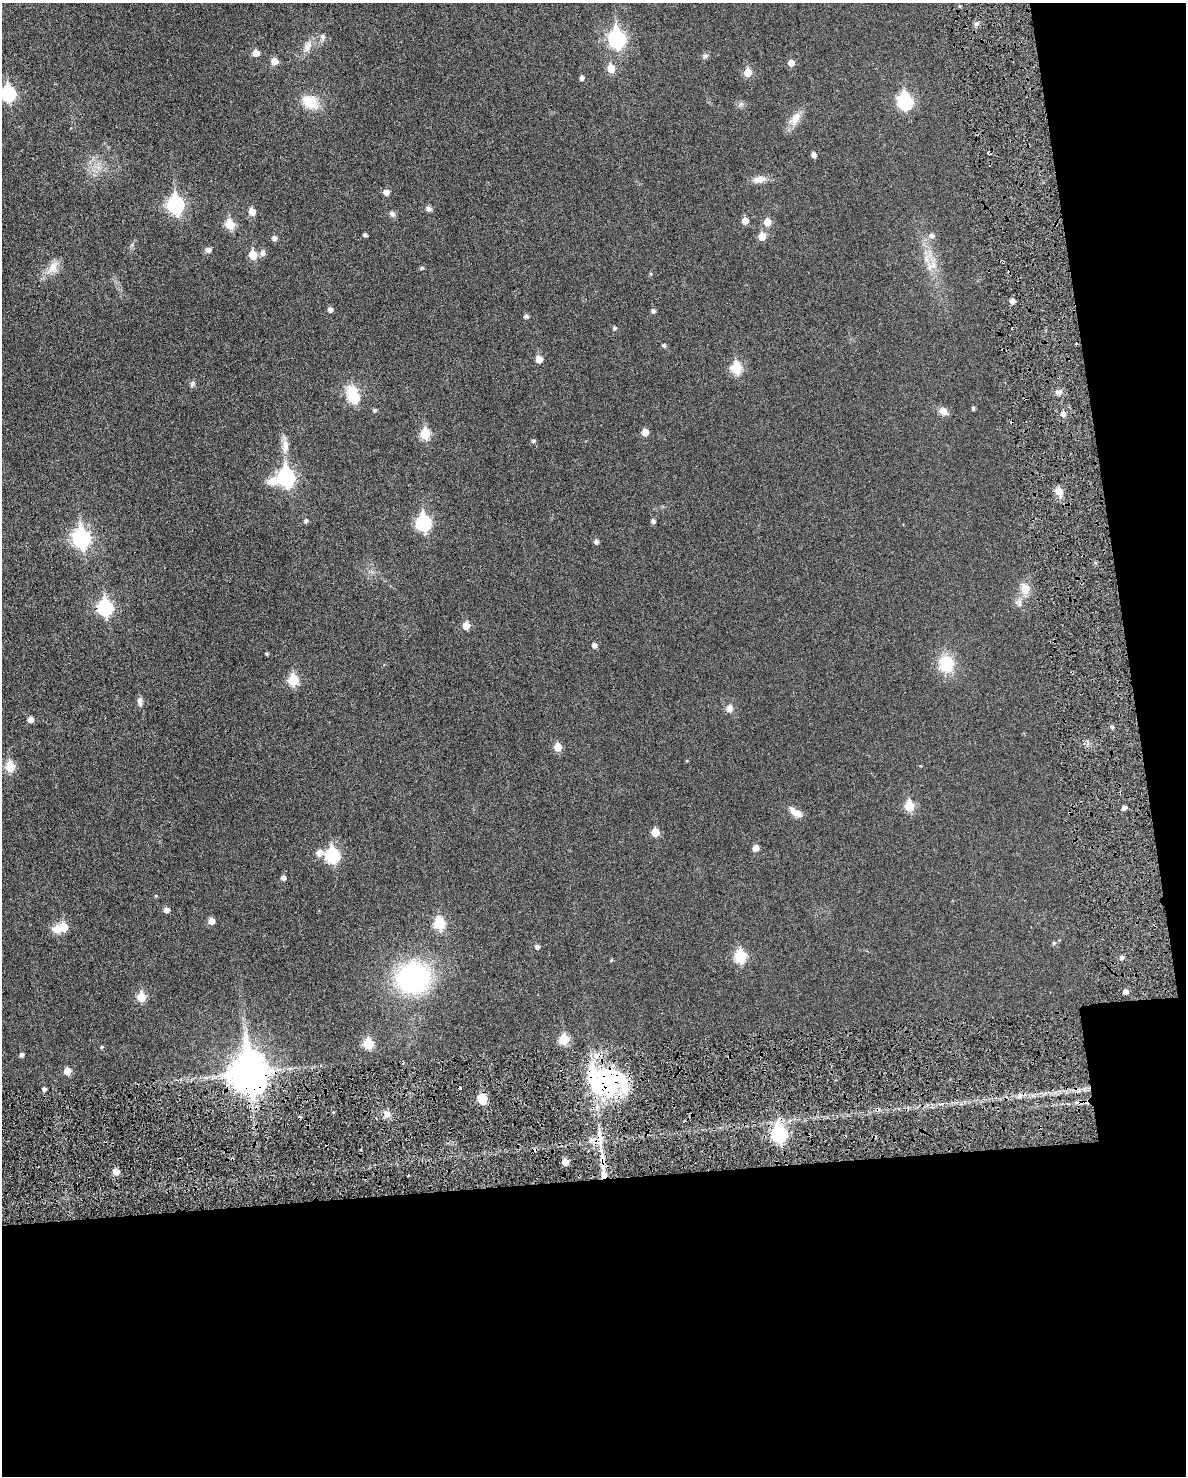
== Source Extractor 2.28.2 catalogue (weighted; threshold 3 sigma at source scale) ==
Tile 12 of 4 x 3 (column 4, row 3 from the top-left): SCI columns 3584-4767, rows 160-1633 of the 4786 x 4824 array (HDU 1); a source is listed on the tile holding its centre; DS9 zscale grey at full resolution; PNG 1188 x 1478 px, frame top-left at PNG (2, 3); no overlay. Shown black and unused: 26% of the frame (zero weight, under 3 of 6 exposures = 1% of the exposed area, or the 3 px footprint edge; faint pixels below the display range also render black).
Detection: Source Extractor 2.28.2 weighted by HDU 2 'WHT'; one run over the whole footprint, this tile lists its part. Background 0.0355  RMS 0.0047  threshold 0.019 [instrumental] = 3 sigma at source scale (4.09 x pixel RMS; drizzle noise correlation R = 1.36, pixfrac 0.8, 0.05/0.05 arcsec/px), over >= 5 px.
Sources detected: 125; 1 inside a brighter object's white glare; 11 cosmic-ray / hot-pixel residue — not listed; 1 inside a brighter listed object's ellipse — not listed separately; the other 112 listed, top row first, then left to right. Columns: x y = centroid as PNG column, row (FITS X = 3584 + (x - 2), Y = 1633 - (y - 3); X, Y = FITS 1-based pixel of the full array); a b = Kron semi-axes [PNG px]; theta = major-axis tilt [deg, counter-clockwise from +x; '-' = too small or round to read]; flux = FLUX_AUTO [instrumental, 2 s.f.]
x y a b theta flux
323 37 8 6 -81 1.2
616 38 9 7 -83 100
307 46 16 10 61 3.4
256 53 5 5 - 3.9
705 56 8 6 16 0.94
274 61 5 5 - 5
791 63 5 5 - 3.4
611 68 6 5 - 8.3
748 72 5 5 - 8.6
581 78 5 4 - 1.3
8 93 8 7 - 54
905 101 9 7 -64 56
310 102 18 13 -31 9.3
795 119 21 11 57 4.7
989 153 4 3 - 0.63
814 155 5 4 - 1.9
760 179 17 9 6 3.3
386 192 6 5 - 2.2
175 204 8 7 - 94
429 209 8 6 -17 1.2
252 212 6 5 - 4.7
392 214 9 6 -45 1.1
745 221 6 5 - 3.7
767 222 6 6 - 5.3
229 224 6 5 - 14
365 235 4 4 - 0.96
762 236 6 6 - 5.5
932 236 6 6 - 1.4
274 238 6 5 - 1.4
208 250 7 7 - 1.3
263 253 9 7 65 1.3
253 255 6 5 - 9.3
933 265 12 7 64 3
53 268 15 12 72 4.5
422 268 5 4 - 0.54
651 274 5 3 - 0.45
1013 301 5 5 - 1.8
330 309 5 5 - 1.5
653 311 5 4 - 1.1
526 316 5 5 - 1.1
614 328 4 4 - 0.87
664 346 5 4 - 0.59
539 359 5 5 - 4.4
736 368 6 6 - 22
192 384 10 4 64 0.82
1058 392 8 6 -1 1.5
353 396 9 6 -69 24
973 408 4 4 - 0.72
374 410 5 4 - 0.72
943 411 12 8 -40 2.6
1063 414 5 5 - 1.9
645 432 5 5 - 4.6
425 434 6 5 - 18
533 441 5 5 - 0.78
285 446 18 9 89 3.8
286 477 10 8 28 110
1059 491 10 8 -47 3.8
306 521 6 5 - 0.9
653 521 5 4 - 1.1
423 523 8 7 - 66
81 538 9 7 -81 120
596 541 5 5 - 1.2
1025 589 14 11 82 4.8
1019 603 11 5 86 1.4
105 607 8 7 - 60
466 625 5 5 - 5.4
594 645 5 4 - 1.8
267 654 5 4 - 0.44
946 664 17 15 -75 14
293 680 6 6 - 19
140 702 12 6 -85 1.7
730 708 10 8 76 2.2
30 719 5 5 - 2.5
1112 727 6 3 -14 0.66
558 747 6 5 - 7.1
10 767 6 6 - 14
909 806 6 5 - 16
1124 808 5 4 - 1.5
795 812 18 8 -32 3.6
655 832 5 5 - 8.4
756 848 6 5 - 3
320 853 7 6 - 3.3
332 855 7 7 - 44
283 878 4 4 - 1.4
166 910 5 5 - 2.1
211 921 5 5 - 3.4
439 923 7 6 - 23
62 927 13 7 18 10
1054 943 5 4 - 0.66
537 947 5 5 - 1.3
740 956 7 6 - 28
1122 958 5 5 - 1.1
611 960 5 4 - 0.42
413 978 28 25 17 72
1125 992 5 4 - 1.5
141 997 6 5 - 11
564 1040 6 6 - 17
368 1044 6 6 - 17
102 1047 5 4 - 0.51
21 1055 5 4 - 1.1
67 1071 5 5 - 5.2
248 1073 14 11 -85 1100
606 1083 41 35 -1 54
44 1089 4 4 - 1.1
1019 1095 7 6 - 1.3
482 1100 6 6 - 11
386 1114 9 7 -70 2.2
779 1134 8 7 - 76
600 1140 20 5 88 4.3
602 1159 19 6 -84 4.5
565 1162 5 5 - 4
116 1172 5 5 - 3.8
Overlapping masked pixels (flux is a lower limit): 5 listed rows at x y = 989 153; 248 1073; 606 1083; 600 1140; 602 1159
Isophote crosses this tile's border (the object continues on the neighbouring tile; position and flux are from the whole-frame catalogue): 1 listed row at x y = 8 93